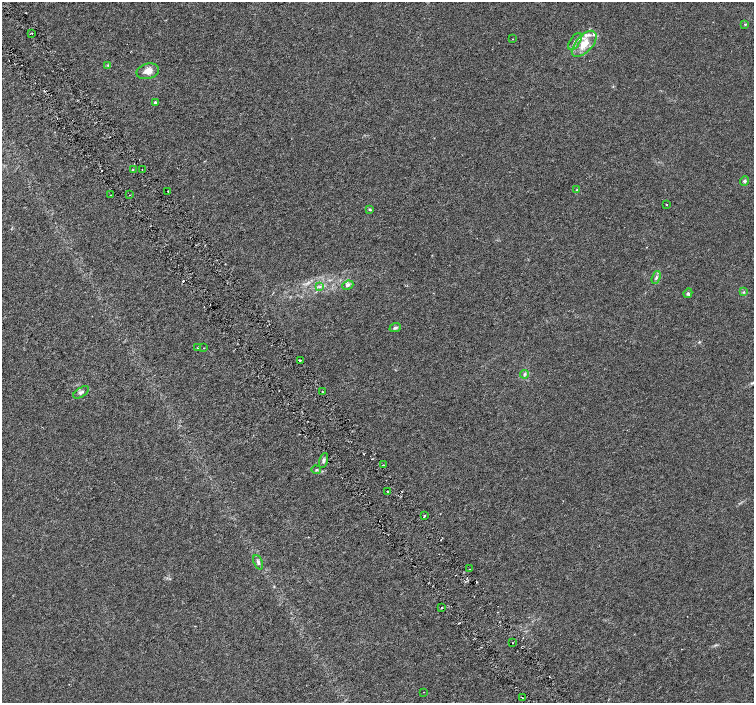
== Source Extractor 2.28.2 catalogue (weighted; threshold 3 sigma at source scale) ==
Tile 11 of 4 x 4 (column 3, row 3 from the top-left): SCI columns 3012-4514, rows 1602-3002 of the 6018 x 5941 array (HDU 1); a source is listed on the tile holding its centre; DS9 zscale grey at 2 x 2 block average (1 PNG px = mean of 2 x 2 image px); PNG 756 x 705 px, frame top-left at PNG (2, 2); each listed source drawn as its Kron ellipse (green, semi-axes under 4 px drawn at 4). Shown black and unused: <1% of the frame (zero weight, under 3 of 6 exposures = <1% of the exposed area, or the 3 px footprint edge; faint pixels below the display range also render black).
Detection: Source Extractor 2.28.2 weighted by HDU 2 'WHT'; one run over the whole footprint, this tile lists its part. Background 0.00114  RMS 0.0016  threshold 0.0067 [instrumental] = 3 sigma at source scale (4.09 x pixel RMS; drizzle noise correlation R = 1.36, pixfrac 0.8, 0.0396/0.0396 arcsec/px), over >= 5 px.
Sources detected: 47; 3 cosmic-ray / hot-pixel residue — neither listed nor drawn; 4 inside a brighter listed object's ellipse — not listed separately; the other 40 listed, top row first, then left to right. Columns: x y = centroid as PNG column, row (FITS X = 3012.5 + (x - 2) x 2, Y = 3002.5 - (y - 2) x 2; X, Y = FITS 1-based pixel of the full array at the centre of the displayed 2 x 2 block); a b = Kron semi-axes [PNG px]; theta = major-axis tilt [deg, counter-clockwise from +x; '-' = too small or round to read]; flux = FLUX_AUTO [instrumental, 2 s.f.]
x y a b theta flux
745 24 3 3 - 0.29
32 33 2 2 - 0.3
513 39 2 2 - 0.14
575 41 9 5 57 1.4
584 44 16 8 47 5.9
108 65 4 3 - 0.32
148 71 11 7 14 2.7
155 103 3 2 - 0.8
142 169 2 2 - 0.16
133 170 3 2 - 0.53
745 181 5 4 - 0.59
577 190 3 2 - 0.23
168 191 2 2 - 0.17
110 195 2 2 - 0.13
130 195 2 2 - 0.16
667 205 2 2 - 0.19
370 209 4 3 - 0.37
656 278 7 3 69 0.65
348 285 6 4 22 0.93
320 286 4 2 - 0.43
744 292 4 3 - 0.34
688 293 5 4 - 0.57
395 328 6 3 21 0.77
198 348 3 2 - 0.22
203 348 2 2 - 0.14
300 360 2 2 - 0.25
525 374 4 3 - 0.53
322 391 3 2 - 0.23
81 392 9 4 32 1
323 460 8 3 73 0.81
383 465 3 2 - 0.3
316 470 4 3 - 0.5
387 492 2 2 - 0.3
424 516 3 2 - 0.75
258 562 7 4 -67 0.89
470 569 2 2 - 0.2
442 608 2 2 - 0.6
512 643 2 2 - 0.16
424 692 2 2 - 0.13
522 697 3 2 - 0.32
Diffuse or blended objects may show on this block-average render without a row.